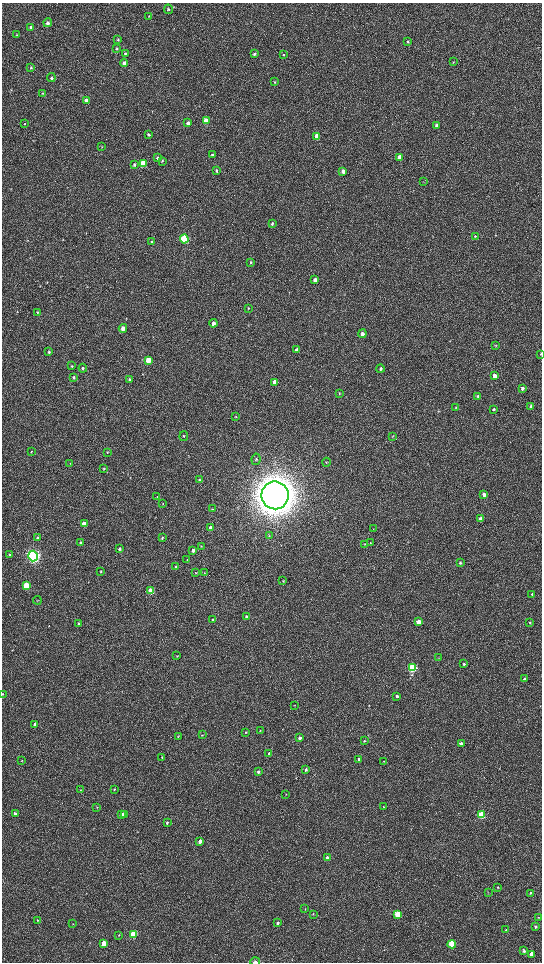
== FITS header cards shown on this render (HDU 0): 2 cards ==
NAXIS1  =                 1080 / length of data axis 1
NAXIS2  =                 1920 / length of data axis 2

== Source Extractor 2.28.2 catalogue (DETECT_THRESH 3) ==
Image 1080 x 1920 px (HDU 0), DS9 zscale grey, zoomed out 1/2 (1 PNG px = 2 x 2 image px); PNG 544 x 964 px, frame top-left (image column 1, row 1919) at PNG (2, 3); each listed source drawn as its Kron ellipse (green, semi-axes under 4 px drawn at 4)
Background 525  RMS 36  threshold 109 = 3 sigma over >= 5 px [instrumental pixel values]
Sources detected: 169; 6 cannot appear on this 1/2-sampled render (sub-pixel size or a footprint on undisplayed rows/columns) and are neither listed nor drawn; the other 163 listed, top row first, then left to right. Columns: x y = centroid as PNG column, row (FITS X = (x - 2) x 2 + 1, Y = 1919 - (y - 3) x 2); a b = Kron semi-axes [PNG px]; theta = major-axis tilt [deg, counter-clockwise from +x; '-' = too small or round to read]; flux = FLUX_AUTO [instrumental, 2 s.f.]
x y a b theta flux
168 9 5 4 - 1.0e+04
149 16 3 3 - 5.2e+03
48 23 4 4 - 1.5e+04
31 27 4 3 - 1.4e+04
16 34 3 2 - 3.5e+03
118 40 4 3 - 7.8e+03
408 42 3 3 - 6.2e+03
117 49 3 2 - 7.4e+03
125 53 4 3 - 5.7e+03
254 54 4 3 - 1.1e+04
284 54 3 3 - 5.9e+03
453 62 4 3 - 4.9e+03
124 63 4 3 - 2.4e+04
31 68 4 4 - 7.9e+03
51 78 4 4 - 1.3e+04
275 82 3 3 - 5.8e+03
42 93 4 3 - 4.7e+03
86 100 4 4 - 3.3e+04
206 121 4 3 - 1.4e+05
188 123 4 3 - 2.4e+04
25 124 3 2 - 2.9e+03
436 125 4 3 - 1.1e+04
148 135 3 3 - 8.7e+03
317 137 4 3 - 1.0e+05
102 147 3 2 - 3.4e+03
212 155 3 3 - 1.2e+04
400 157 4 3 - 5.6e+04
157 158 4 3 - 1.2e+04
162 161 4 3 - 6.2e+03
134 164 4 3 - 9.8e+03
143 164 4 3 - 2.4e+05
217 170 3 3 - 9.6e+03
343 171 4 3 - 3.4e+04
424 182 3 2 - 2.5e+03
272 223 4 3 - 9.9e+03
475 236 3 3 - 6.0e+03
184 239 4 4 - 8.1e+05
152 242 3 3 - 9.5e+03
251 262 3 3 - 7.7e+03
315 280 4 3 - 2.6e+04
248 308 4 3 - 6.9e+03
37 312 3 3 - 4.7e+03
213 323 4 3 - 3.0e+04
123 328 4 4 - 3.8e+04
362 334 4 4 - 2.1e+04
496 346 3 3 - 4.1e+03
297 350 4 3 - 3.1e+04
49 352 4 3 - 1.1e+04
541 354 3 3 - 6.3e+03
148 360 4 3 - 1.1e+05
71 366 3 3 - 4.6e+03
83 368 4 3 - 1.2e+04
380 369 4 3 - 1.1e+04
494 376 4 3 - 3.8e+04
74 377 4 3 - 9.7e+03
129 380 4 3 - 1.2e+04
275 382 4 3 - 4.9e+04
522 388 4 3 - 1.9e+04
339 393 4 3 - 6.4e+03
478 396 3 3 - 9.8e+03
530 406 3 3 - 8.6e+03
456 408 4 2 - 5.2e+03
494 409 3 3 - 8.0e+03
236 417 4 2 - 4.2e+03
184 436 5 4 - 9.2e+03
392 436 3 3 - 4.8e+03
31 452 3 3 - 5.5e+03
107 452 3 3 - 5.2e+03
256 459 6 4 79 1.2e+04
326 462 4 2 - 4.3e+03
70 464 3 2 - 3.2e+03
104 469 4 3 - 6.4e+03
199 480 3 3 - 8.5e+03
484 494 4 3 - 2.4e+04
275 495 14 13 - 2.0e+07
157 497 3 2 - 4.1e+03
163 504 4 3 - 5.2e+03
212 509 3 3 - 5.0e+03
480 519 4 3 - 2.8e+04
84 524 4 3 - 7.7e+04
211 528 3 3 - 6.1e+04
373 529 3 3 - 4.2e+03
269 536 4 3 - 5.4e+03
38 538 4 3 - 1.6e+04
162 538 4 3 - 1.0e+04
80 543 3 3 - 1.0e+04
370 543 4 3 - 5.9e+03
365 544 4 2 - 5.5e+03
201 546 3 2 - 3.8e+03
119 549 4 3 - 1.2e+04
193 550 4 3 - 1.8e+04
9 554 3 3 - 6.0e+03
33 556 5 4 - 2.8e+06
187 560 2 2 - 3.1e+03
460 563 3 3 - 8.9e+03
176 567 4 4 - 1.3e+04
101 571 4 2 - 5.5e+03
196 573 3 3 - 4.9e+03
204 573 3 2 - 4.1e+03
283 581 3 2 - 4.2e+03
26 586 4 3 - 3.8e+05
151 591 4 3 - 1.8e+05
532 594 3 3 - 8.1e+03
37 600 4 2 - 5.3e+03
246 617 3 3 - 1.3e+04
213 620 4 3 - 7.9e+03
418 622 3 3 - 6.4e+04
79 623 3 3 - 9.1e+03
530 623 3 2 - 5.6e+03
177 656 3 3 - 5.3e+03
438 658 3 2 - 3.7e+03
464 664 3 3 - 1.0e+04
412 668 4 3 - 8.3e+05
525 679 3 3 - 2.3e+04
3 694 3 2 - 3.9e+03
397 696 3 3 - 1.6e+04
295 705 3 2 - 3.0e+03
35 724 4 3 - 2.3e+04
260 730 3 2 - 2.6e+03
246 732 3 3 - 5.2e+03
202 735 2 2 - 3.1e+03
178 736 3 2 - 3.8e+03
300 738 3 3 - 2.0e+04
364 741 3 3 - 6.7e+03
461 744 3 3 - 7.0e+04
269 753 4 3 - 1.2e+04
162 757 3 3 - 6.1e+03
359 759 3 3 - 1.8e+04
22 761 3 2 - 3.5e+03
384 761 2 2 - 2.6e+03
306 769 4 3 - 8.9e+03
258 772 3 3 - 1.7e+04
114 789 3 3 - 6.5e+03
80 790 3 2 - 3.7e+03
286 794 2 2 - 2.7e+03
97 807 3 2 - 3.0e+03
384 807 3 2 - 5.2e+03
15 814 4 3 - 1.7e+04
125 814 3 3 - 1.5e+04
122 815 3 3 - 4.4e+04
481 815 4 3 - 4.5e+05
167 823 3 2 - 9.1e+03
200 841 3 3 - 3.2e+04
327 858 3 3 - 1.9e+04
498 887 4 3 - 5.8e+03
488 893 3 2 - 3.5e+03
530 893 3 3 - 6.4e+03
305 909 3 2 - 3.6e+03
313 914 3 2 - 3.8e+03
398 914 3 3 - 3.9e+05
539 917 3 2 - 4.0e+03
37 920 3 2 - 3.9e+03
277 923 3 3 - 1.6e+04
73 924 3 2 - 4.3e+03
535 926 3 3 - 1.1e+04
506 930 3 2 - 3.8e+03
133 934 4 3 - 4.7e+05
119 935 3 3 - 4.5e+03
104 943 3 3 - 1.3e+05
452 944 4 3 - 2.4e+05
524 951 3 3 - 1.2e+04
532 954 4 3 - 7.1e+04
255 962 5 2 - 1.3e+04
At the frame edge (FLAGS 8, measured only in part): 3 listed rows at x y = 541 354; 3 694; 255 962
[6 sub-pixel or undisplayed-footprint detections neither listed nor drawn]